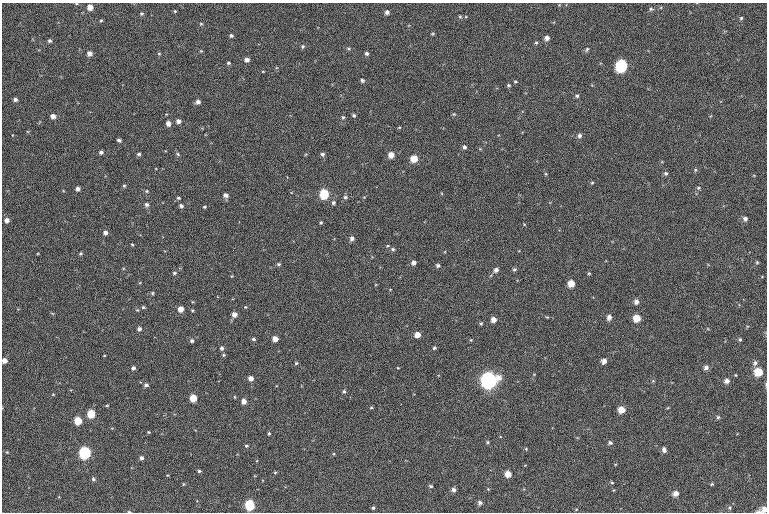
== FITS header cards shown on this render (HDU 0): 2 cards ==
NAXIS1  =                  765 /fastest changing axis
NAXIS2  =                  510 /next to fastest changing axis

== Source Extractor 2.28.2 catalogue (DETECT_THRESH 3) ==
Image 765 x 510 px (HDU 0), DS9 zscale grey, 1 PNG px = 1 image px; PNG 769 x 514 px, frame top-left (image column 1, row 510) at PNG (2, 3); no overlay
Background 138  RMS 8.2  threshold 24.5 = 3 sigma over >= 5 px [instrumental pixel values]
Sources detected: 155; all 155 listed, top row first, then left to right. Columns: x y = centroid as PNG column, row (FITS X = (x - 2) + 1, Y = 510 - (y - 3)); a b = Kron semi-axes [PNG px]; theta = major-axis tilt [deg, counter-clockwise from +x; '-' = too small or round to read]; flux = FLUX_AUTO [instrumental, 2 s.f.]
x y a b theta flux
90 7 5 5 - 4500
651 9 4 4 - 690
175 11 5 4 - 650
387 12 5 5 - 1700
141 14 6 5 - 860
460 17 5 4 - 670
741 18 4 4 - 630
101 20 4 4 - 620
201 24 5 4 - 670
432 34 5 3 - 560
231 36 4 4 - 1000
547 38 5 5 - 2300
49 41 5 4 - 1000
536 43 5 4 - 740
303 46 6 5 - 900
348 49 5 4 - 690
587 49 6 4 71 870
201 51 4 4 - 520
89 53 5 5 - 2300
159 53 5 3 - 560
367 53 5 4 - 1100
247 60 6 5 - 2000
228 63 4 4 - 830
622 66 7 7 - 57000
263 71 4 2 - 370
362 80 4 4 - 1000
515 82 4 4 - 580
508 85 5 4 - 770
577 96 5 5 - 1000
15 99 4 4 - 1500
198 102 5 4 - 2000
454 114 5 4 - 590
353 115 5 4 - 850
53 116 5 5 - 2300
343 117 5 4 - 810
178 121 5 5 - 2000
168 123 5 5 - 2400
399 128 5 3 - 460
579 136 6 6 - 1600
119 140 5 3 - 1100
464 147 5 5 - 1100
101 152 5 4 - 1300
139 154 5 4 - 960
178 154 6 4 -25 780
322 154 5 5 - 1200
391 155 5 5 - 5100
414 158 5 5 - 8700
695 170 5 4 - 650
666 173 5 5 - 1100
546 174 6 4 -71 590
592 183 4 4 - 560
124 186 5 4 - 710
698 188 5 4 - 770
78 189 4 4 - 1800
147 191 4 4 - 640
324 194 6 5 - 30000
225 195 5 5 - 2100
345 197 5 5 - 1100
178 198 5 4 - 740
333 203 5 5 - 1100
146 204 5 5 - 1300
181 206 5 4 - 1400
204 207 4 3 - 630
745 219 5 5 - 1700
6 220 5 5 - 2300
321 223 4 3 - 630
105 232 5 4 - 2000
352 238 5 5 - 1800
132 244 3 3 - 510
393 249 5 4 - 920
80 254 4 4 - 740
757 262 5 4 - 710
413 263 5 5 - 1900
278 264 6 4 2 890
438 265 5 4 - 1100
514 269 5 4 - 950
496 270 6 5 - 1900
174 273 6 4 14 930
589 273 4 4 - 590
232 276 5 3 - 390
571 283 5 5 - 6600
152 293 4 4 - 650
192 302 4 2 - 390
636 302 6 5 - 2200
143 307 5 3 - 760
245 307 4 4 - 490
180 309 4 4 - 5400
137 310 4 4 - 490
192 310 4 3 - 530
234 314 5 5 - 3100
609 317 6 5 - 2200
637 318 5 5 - 8300
493 320 5 5 - 3200
481 323 5 4 - 700
139 329 4 4 - 1500
417 335 5 4 - 4900
253 339 4 4 - 1000
275 339 5 4 - 4200
740 339 4 4 - 780
471 340 5 4 - 490
192 341 4 4 - 1100
222 348 5 5 - 1200
434 348 4 4 - 790
223 355 4 4 - 660
4 360 4 4 - 3400
604 361 5 4 - 2800
296 363 4 4 - 730
755 363 7 6 - 1500
706 367 6 5 - 1800
133 368 4 4 - 1100
398 368 3 2 - 380
759 372 6 6 - 10000
251 378 5 4 - 3100
489 380 7 7 - 260000
727 381 6 5 - 2200
146 385 4 4 - 1300
344 391 5 4 - 940
53 394 5 3 - 430
235 397 4 2 - 390
193 398 5 5 - 11000
244 401 4 4 - 3500
371 408 5 3 - 530
621 410 6 5 - 5900
91 414 5 5 - 16000
718 417 5 5 - 900
78 421 5 5 - 14000
148 432 4 3 - 490
269 433 4 3 - 680
487 442 5 4 - 700
610 443 5 5 - 1100
246 446 5 4 - 740
526 449 4 3 - 490
664 450 6 4 -75 1800
7 452 3 3 - 400
84 453 6 6 - 83000
141 458 5 4 - 1400
199 471 4 3 - 810
275 472 4 4 - 570
508 474 5 5 - 5800
93 479 5 4 - 1100
612 482 4 4 - 570
183 484 5 3 - 480
712 484 5 4 - 620
431 486 5 4 - 750
488 489 4 4 - 470
454 490 5 4 - 1800
676 494 6 6 - 3100
480 503 5 5 - 1500
249 505 6 5 - 39000
373 508 4 4 - 800
730 508 7 5 58 1100
764 509 6 5 - 3500
576 510 4 3 - 410
129 512 4 3 - 490
759 512 9 4 3 1300
At the frame edge (FLAGS 8, measured only in part): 5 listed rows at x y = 4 360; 759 372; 764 509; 129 512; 759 512

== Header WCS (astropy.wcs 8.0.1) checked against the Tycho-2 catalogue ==
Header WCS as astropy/WCSLIB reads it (CRVAL/CRPIX/CD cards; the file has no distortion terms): RA---TAN/DEC--TAN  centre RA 19:38:09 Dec +11:41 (294.54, +11.68 deg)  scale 1.07 arcsec/px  FOV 13.7' x 9.1'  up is -180 deg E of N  parity flipped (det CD > 0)
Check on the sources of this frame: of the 60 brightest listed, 9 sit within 1.5 arcsec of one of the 15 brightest Tycho-2 stars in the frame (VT <= 12.68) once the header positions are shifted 0.05 arcsec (0.01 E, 0.05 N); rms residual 0.51 arcsec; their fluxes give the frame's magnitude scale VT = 22.26 - 2.5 log10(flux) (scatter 0.06 mag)
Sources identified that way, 8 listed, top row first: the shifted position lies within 1.5 arcsec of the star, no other Tycho-2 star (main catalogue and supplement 1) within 3.0 arcsec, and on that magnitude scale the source's flux lands within +1.5 / -3 mag of the star's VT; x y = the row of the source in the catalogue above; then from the Tycho-2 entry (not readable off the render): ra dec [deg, ICRS J2000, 3 dp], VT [Tycho-2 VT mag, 2 dp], TYC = Tycho-2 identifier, HIP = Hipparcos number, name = IAU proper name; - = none
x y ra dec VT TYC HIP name
622 66 294.466 +11.628 10.34 1064-1854-1 - -
324 194 294.557 +11.666 10.87 1064-204-1 - -
759 372 294.425 +11.719 12.09 1064-5282-1 - -
193 398 294.597 +11.727 12.19 1064-3807-1 - -
91 414 294.628 +11.731 11.75 1064-2799-1 - -
78 421 294.632 +11.733 11.65 1064-4577-1 - -
84 453 294.630 +11.743 10.00 1064-3943-1 - -
249 505 294.580 +11.759 10.85 1064-3555-1 - -